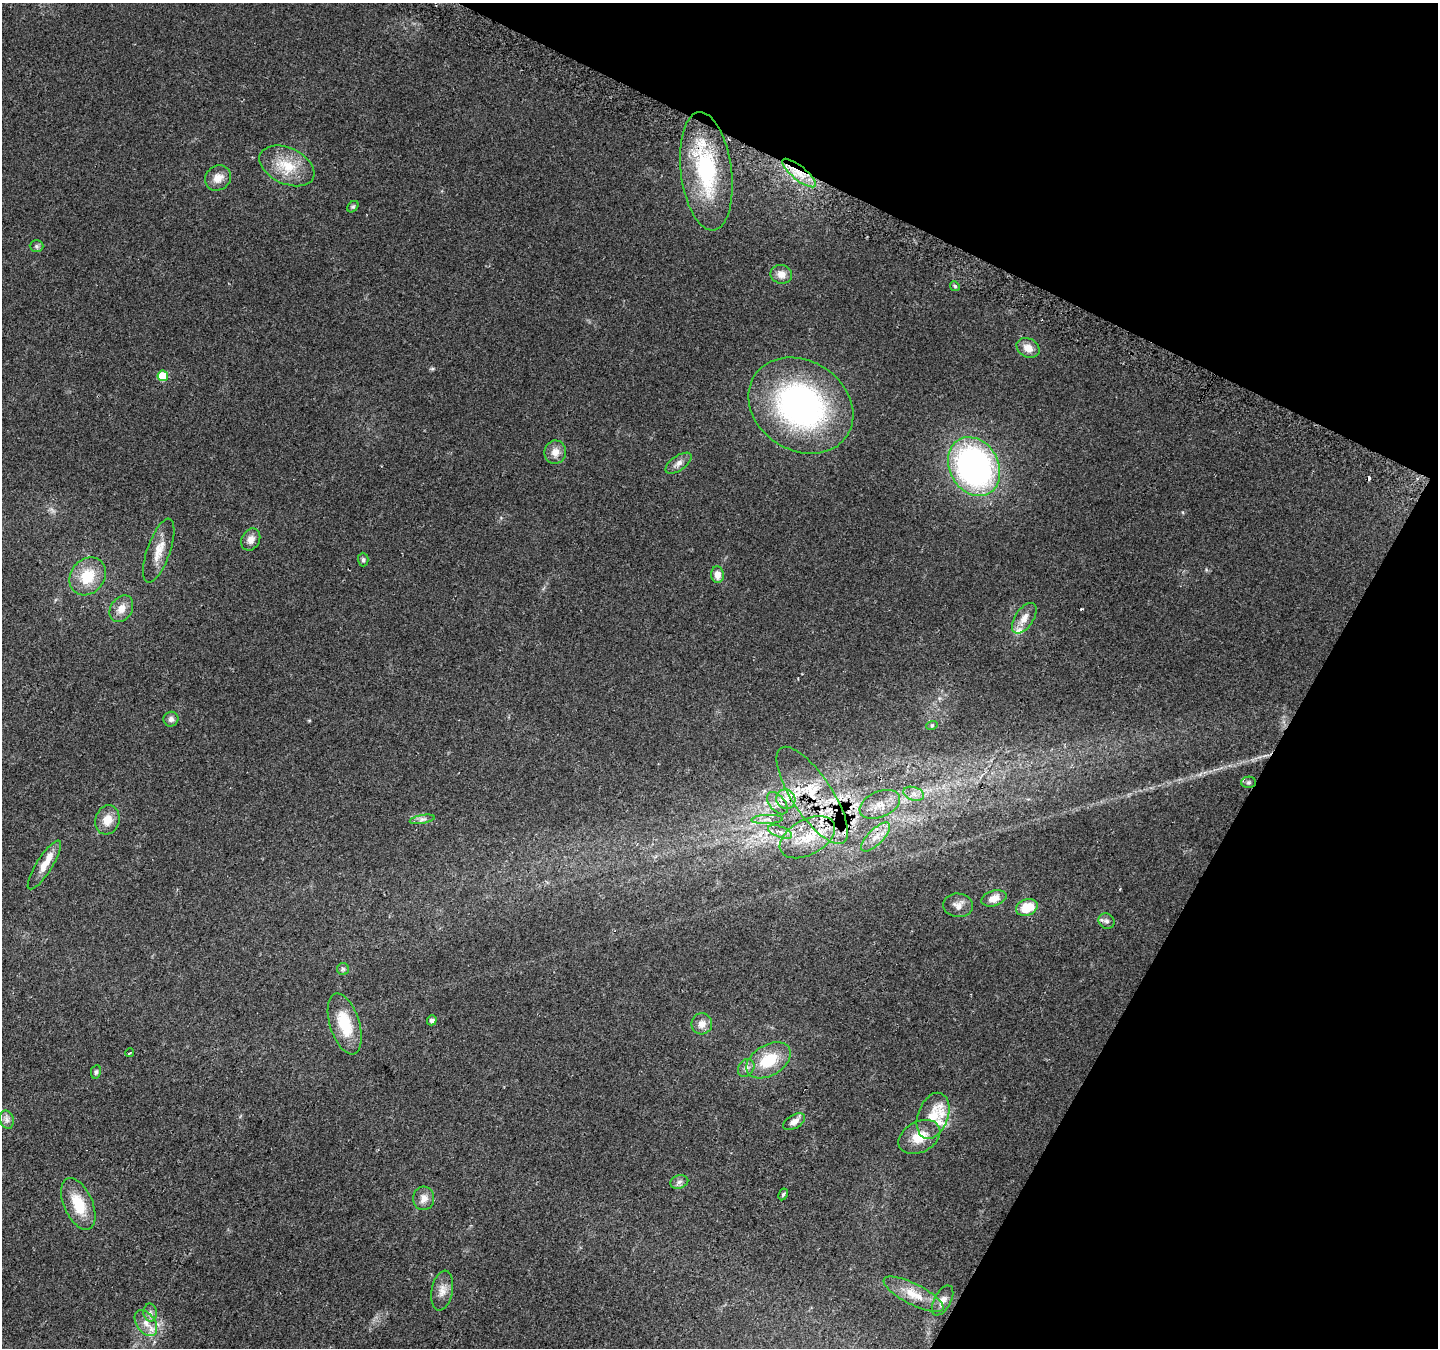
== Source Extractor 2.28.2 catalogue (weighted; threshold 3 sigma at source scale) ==
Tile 8 of 4 x 4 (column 4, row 2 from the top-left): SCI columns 4330-5765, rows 2986-4331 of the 5781 x 5906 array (HDU 1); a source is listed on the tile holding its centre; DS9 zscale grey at full resolution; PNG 1440 x 1350 px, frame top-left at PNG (2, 3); each listed source drawn as its Kron ellipse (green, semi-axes under 4 px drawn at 4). Shown black and unused: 24% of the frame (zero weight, under 2 of 3 exposures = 2% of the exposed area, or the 3 px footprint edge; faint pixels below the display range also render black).
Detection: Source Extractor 2.28.2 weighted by HDU 2 'WHT'; one run over the whole footprint, this tile lists its part. Background 0.0588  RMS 0.008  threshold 0.0362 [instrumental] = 3 sigma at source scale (4.5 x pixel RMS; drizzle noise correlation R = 1.50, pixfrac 1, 0.0396/0.0396 arcsec/px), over >= 5 px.
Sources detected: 70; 2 cosmic-ray / hot-pixel residue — neither listed nor drawn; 7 inside a brighter listed object's ellipse — not listed separately; the other 61 listed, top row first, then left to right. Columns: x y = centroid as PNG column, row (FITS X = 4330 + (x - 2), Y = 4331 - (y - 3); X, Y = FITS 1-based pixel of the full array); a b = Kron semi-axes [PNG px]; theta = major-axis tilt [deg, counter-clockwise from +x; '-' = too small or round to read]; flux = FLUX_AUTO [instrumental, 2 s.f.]
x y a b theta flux
287 166 29 18 -25 24
706 171 59 25 -83 79
799 173 21 7 -39 12
218 178 14 12 38 8.1
353 207 6 4 47 1.2
36 246 7 6 - 1.8
781 274 11 9 -12 6.6
955 286 5 4 - 1.1
1028 348 12 9 -27 7.2
163 376 5 5 - 21
801 406 55 44 -33 210
555 452 11 11 - 6.8
678 463 15 7 35 4.3
974 467 31 24 -61 250
251 539 11 9 61 5.2
159 551 34 11 71 13
363 560 7 5 -89 1.5
717 575 8 6 -84 5.7
88 576 20 17 51 22
121 609 14 10 57 7.5
1024 618 17 9 56 7.6
171 719 7 7 - 3
932 725 6 3 18 0.84
1248 782 7 5 1 1.8
914 794 10 6 -18 4.4
812 795 57 20 -56 46
786 799 10 9 - 7.2
777 803 13 7 -49 5.3
880 804 21 13 23 13
422 819 13 4 10 2.3
767 819 15 4 2 3.7
107 820 15 12 73 10
780 832 13 5 -21 4.3
807 837 30 17 29 26
876 837 19 7 45 8.4
44 865 28 8 58 11
994 898 13 7 17 8.3
958 905 15 12 -5 5.9
1027 907 11 8 20 20
1107 921 8 7 - 2.9
343 969 6 6 - 1.4
432 1020 5 4 - 2.8
345 1024 31 14 -72 29
702 1024 10 10 - 5.8
130 1053 4 3 - 2.1
768 1060 24 15 31 27
746 1068 10 7 53 3.3
96 1072 7 5 79 1.8
933 1116 24 15 70 17
7 1120 9 6 -75 3.2
794 1122 12 6 29 4.8
919 1137 22 15 28 16
679 1182 9 6 18 2.9
783 1194 6 4 62 1.3
424 1198 12 10 86 5.5
78 1204 27 14 -66 24
442 1291 20 10 79 7.9
914 1294 33 10 -27 14
942 1300 16 8 62 5.5
150 1313 9 6 -87 2.9
146 1323 15 9 -54 7.7
Overlapping masked pixels (flux is a lower limit): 3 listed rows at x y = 706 171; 799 173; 812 795